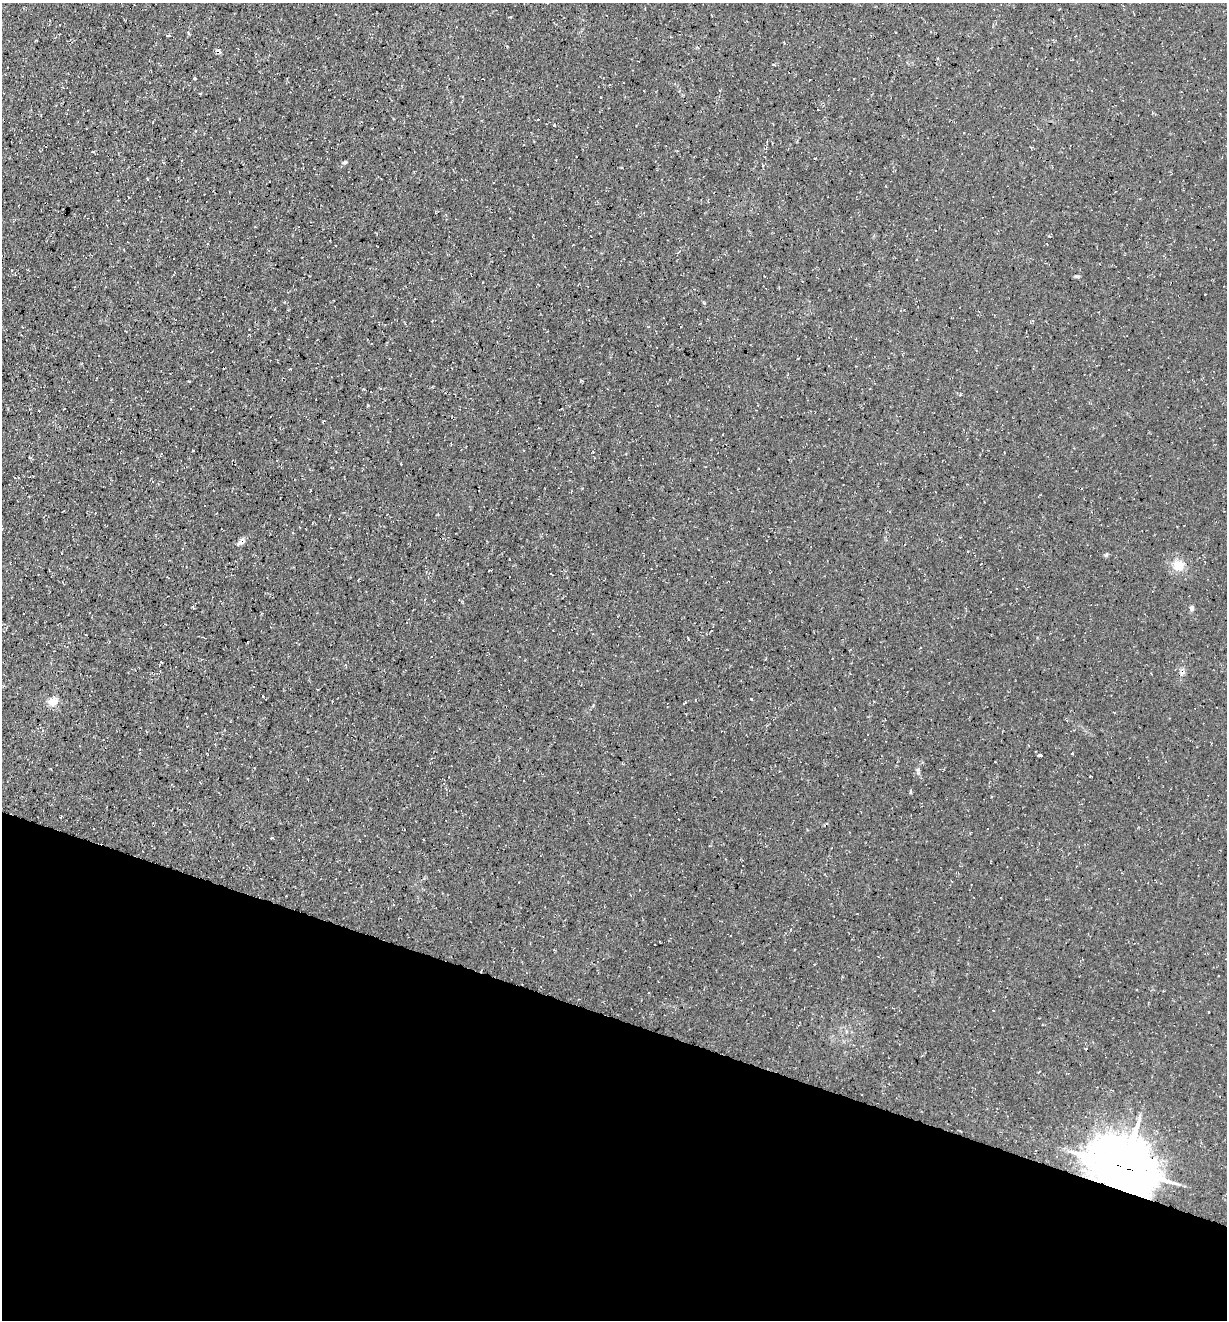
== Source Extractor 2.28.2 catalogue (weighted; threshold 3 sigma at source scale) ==
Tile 15 of 4 x 4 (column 3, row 4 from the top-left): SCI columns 2587-3811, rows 2-1319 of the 5290 x 5272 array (HDU 1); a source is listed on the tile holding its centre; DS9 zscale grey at full resolution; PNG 1229 x 1322 px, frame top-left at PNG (2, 3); no overlay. Shown black and unused: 23% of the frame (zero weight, under 3 of 4 exposures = <1% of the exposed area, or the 3 px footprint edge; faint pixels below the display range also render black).
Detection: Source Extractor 2.28.2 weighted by HDU 2 'WHT'; one run over the whole footprint, this tile lists its part. Background 0.0861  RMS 0.0059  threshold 0.0264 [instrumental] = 3 sigma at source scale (4.5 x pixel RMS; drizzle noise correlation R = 1.50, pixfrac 1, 0.05/0.05 arcsec/px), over >= 5 px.
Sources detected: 26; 7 cosmic-ray / hot-pixel residue — not listed; the other 19 listed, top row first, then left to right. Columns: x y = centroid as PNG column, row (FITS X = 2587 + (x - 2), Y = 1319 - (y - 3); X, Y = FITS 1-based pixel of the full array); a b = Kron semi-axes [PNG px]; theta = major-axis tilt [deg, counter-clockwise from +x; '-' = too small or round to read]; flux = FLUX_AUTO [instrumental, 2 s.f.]
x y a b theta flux
510 17 4 2 - 0.46
169 35 4 3 - 1.7
195 78 3 2 - 0.61
200 93 4 3 - 0.45
554 125 3 2 - 1.1
815 158 2 2 - 0.44
345 162 6 4 30 0.82
147 178 3 2 - 0.49
886 186 3 2 - 0.36
189 381 3 2 - 0.43
193 450 3 2 - 0.68
240 543 9 6 17 1.9
1106 554 6 4 68 0.89
1178 565 14 13 - 8.9
1192 608 6 5 - 1.6
53 702 11 9 9 5.3
1040 755 5 3 - 3.7
271 838 3 3 - 1.7
1124 1167 20 16 -26 2800
Overlapping masked pixels (flux is a lower limit): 1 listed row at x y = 1124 1167
Unlisted compact peaks at least as high as the median listed source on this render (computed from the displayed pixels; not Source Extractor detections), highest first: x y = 751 699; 918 773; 910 792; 368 405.